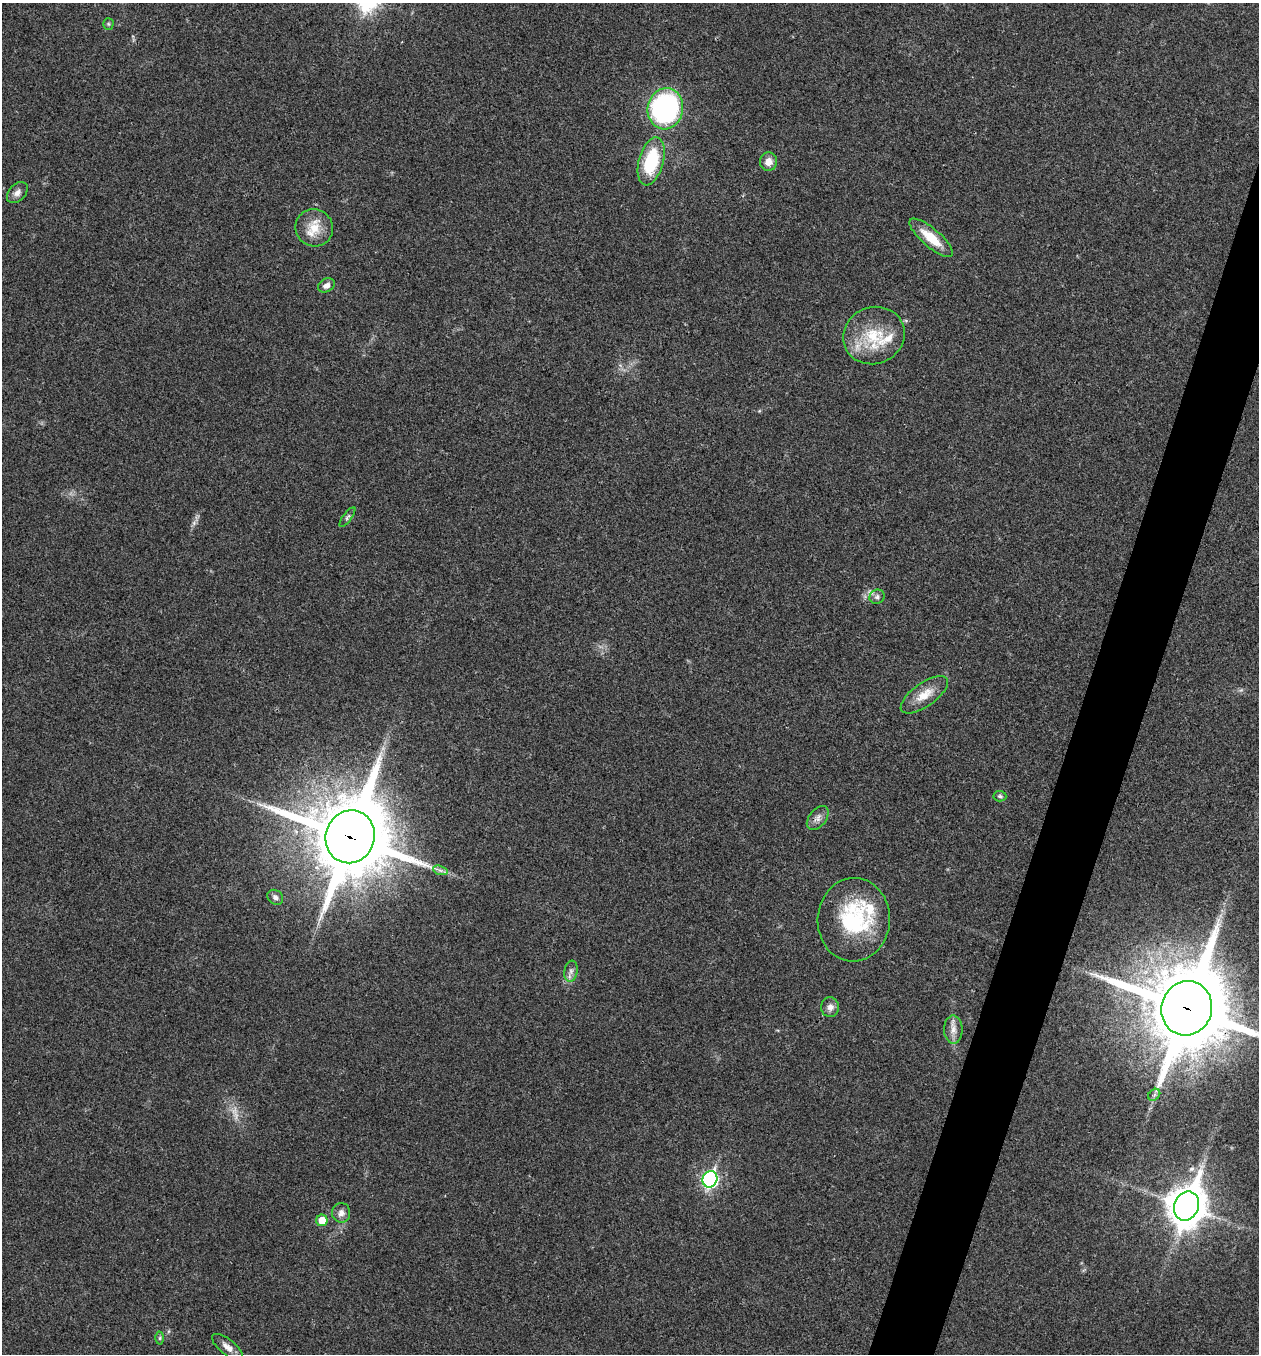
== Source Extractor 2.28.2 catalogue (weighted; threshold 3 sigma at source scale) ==
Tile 10 of 4 x 4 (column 2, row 3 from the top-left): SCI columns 1394-2650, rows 1358-2709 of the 5431 x 5417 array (HDU 1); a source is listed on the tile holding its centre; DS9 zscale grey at full resolution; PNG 1261 x 1356 px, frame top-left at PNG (2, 3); each listed source drawn as its Kron ellipse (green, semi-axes under 4 px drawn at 4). Shown black and unused: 4% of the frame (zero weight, under 3 of 4 exposures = <1% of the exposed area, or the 3 px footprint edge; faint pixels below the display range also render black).
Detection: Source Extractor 2.28.2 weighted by HDU 2 'WHT'; one run over the whole footprint, this tile lists its part. Background 0.0238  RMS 0.0041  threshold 0.0184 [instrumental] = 3 sigma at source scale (4.5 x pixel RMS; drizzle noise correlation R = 1.50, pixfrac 1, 0.05/0.05 arcsec/px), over >= 5 px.
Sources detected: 33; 1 too faint to see at this stretch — neither listed nor drawn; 3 inside a brighter listed object's ellipse — not listed separately; the other 29 listed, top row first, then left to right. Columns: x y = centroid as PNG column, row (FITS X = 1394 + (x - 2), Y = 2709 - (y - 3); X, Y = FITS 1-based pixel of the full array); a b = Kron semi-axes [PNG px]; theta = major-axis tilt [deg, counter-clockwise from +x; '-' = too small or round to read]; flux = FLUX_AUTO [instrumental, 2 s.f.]
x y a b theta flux
108 24 5 5 - 0.61
665 109 21 17 79 91
651 161 25 12 75 24
768 162 9 8 - 3.5
17 193 12 8 45 2.3
314 228 19 18 - 8.3
931 238 27 9 -41 9.3
326 285 9 6 28 1.9
874 336 31 28 23 19
347 517 12 4 53 1
877 597 8 7 - 1.4
924 695 28 11 35 7.2
1000 796 6 5 - 0.83
818 818 14 8 51 2.5
350 837 27 24 71 4500
440 870 7 4 -19 1.1
275 897 8 7 - 1.4
854 920 42 36 87 37
571 971 10 6 80 1.7
830 1007 10 9 - 2.3
1187 1008 27 25 71 5100
953 1030 14 9 -90 3.2
1154 1095 7 5 45 0.99
710 1179 8 7 - 94
1186 1206 15 12 68 980
341 1213 10 9 - 2.4
322 1220 6 5 - 6.8
160 1338 6 4 89 0.66
227 1347 19 7 -38 3.3
Overlapping masked pixels (flux is a lower limit): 3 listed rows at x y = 350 837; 1187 1008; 1186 1206
Isophote crosses this tile's border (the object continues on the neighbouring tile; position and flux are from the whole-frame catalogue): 1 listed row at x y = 1187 1008